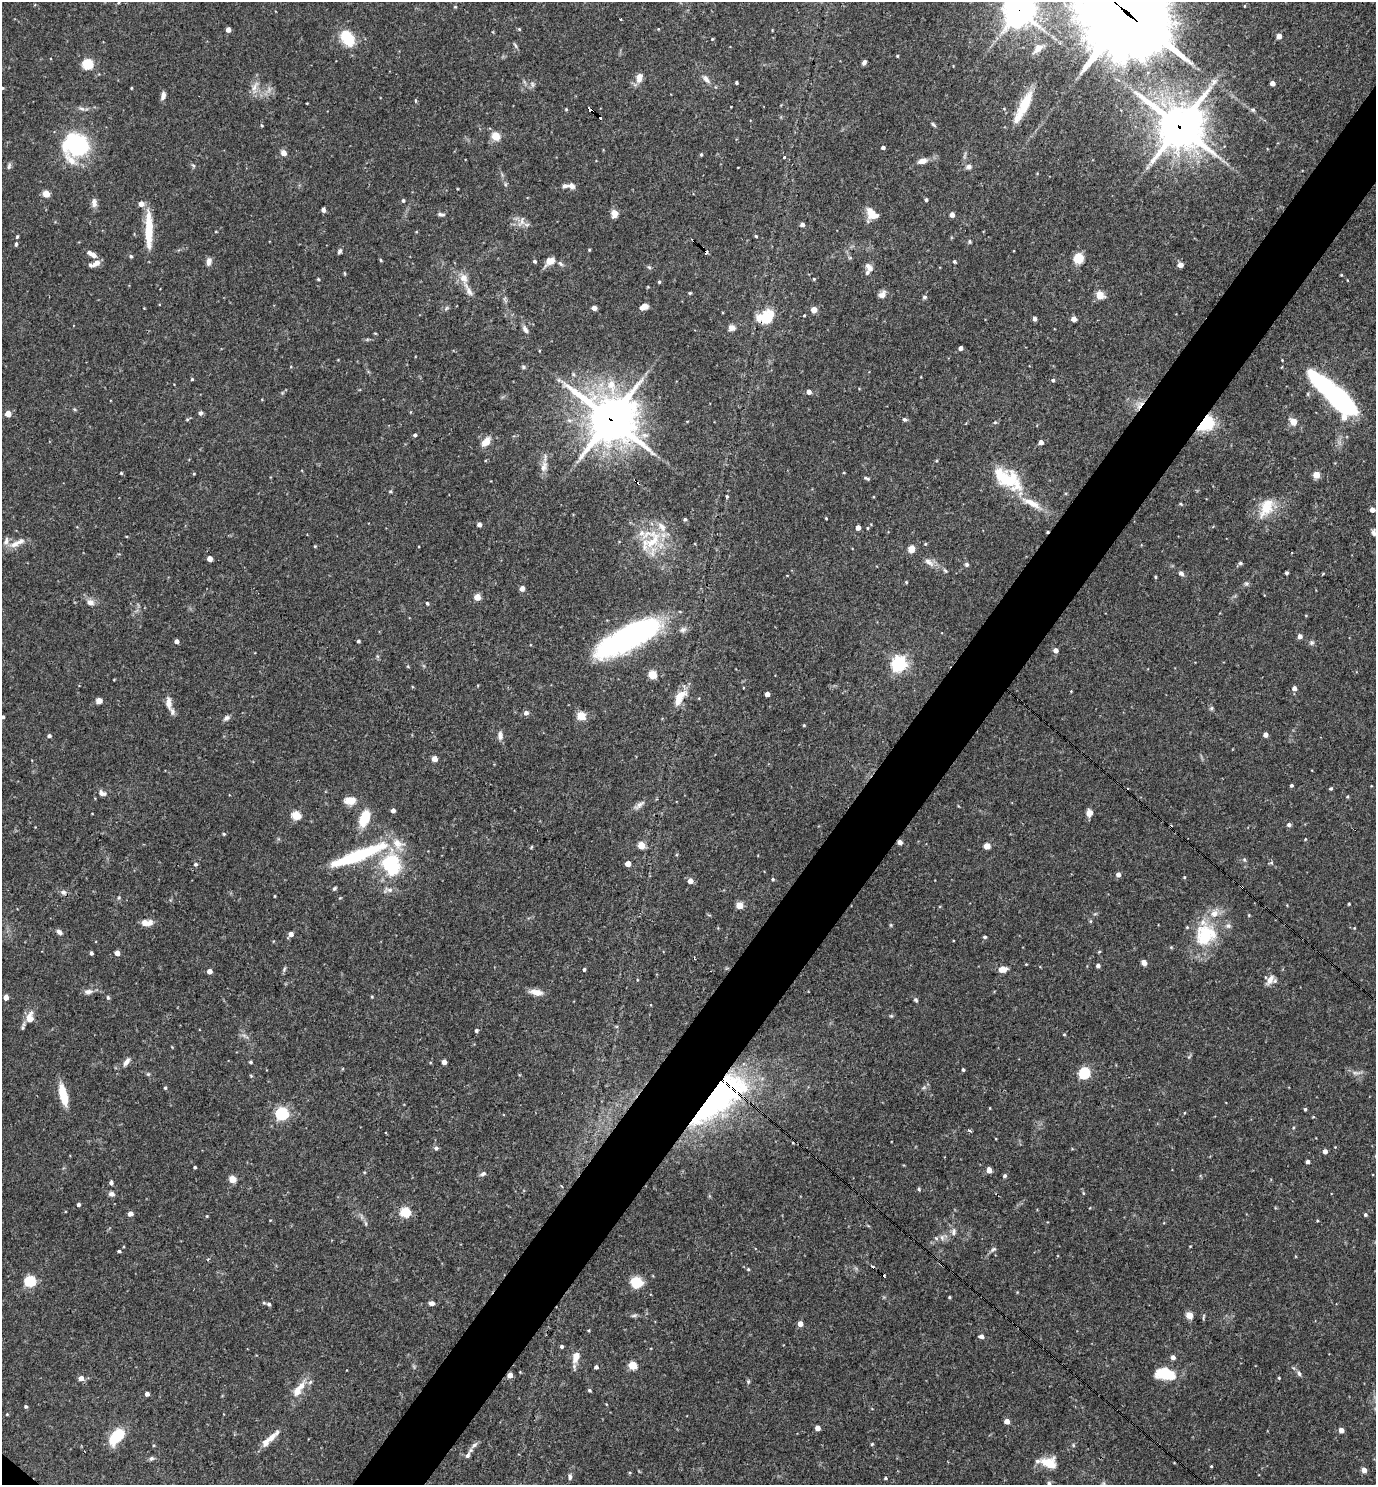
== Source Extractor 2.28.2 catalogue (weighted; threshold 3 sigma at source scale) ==
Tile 10 of 4 x 4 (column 2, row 3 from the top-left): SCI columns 1523-2896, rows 1484-2966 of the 5936 x 5931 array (HDU 1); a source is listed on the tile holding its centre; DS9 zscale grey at full resolution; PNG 1378 x 1487 px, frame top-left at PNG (2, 2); no overlay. Shown black and unused: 5% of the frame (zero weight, under 3 of 4 exposures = <1% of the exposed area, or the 3 px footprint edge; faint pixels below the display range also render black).
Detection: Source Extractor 2.28.2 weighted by HDU 2 'WHT'; one run over the whole footprint, this tile lists its part. Background 0.0709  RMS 0.0035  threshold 0.0156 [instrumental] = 3 sigma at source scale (4.5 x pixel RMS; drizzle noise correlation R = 1.50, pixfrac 1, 0.05/0.05 arcsec/px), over >= 5 px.
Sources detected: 350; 2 inside a brighter object's white glare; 5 cosmic-ray / hot-pixel residue — not listed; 20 inside a brighter listed object's ellipse — not listed separately; the other 323 listed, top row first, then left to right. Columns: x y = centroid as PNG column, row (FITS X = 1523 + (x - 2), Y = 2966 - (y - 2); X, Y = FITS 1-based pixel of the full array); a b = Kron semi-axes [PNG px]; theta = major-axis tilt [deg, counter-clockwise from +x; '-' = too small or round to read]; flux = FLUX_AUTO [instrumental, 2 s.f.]
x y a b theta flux
455 7 4 4 - 0.34
1019 11 10 10 - 590
1127 12 41 26 -43 5500
621 19 3 2 - 0.38
519 29 5 3 - 0.35
658 29 3 3 - 0.25
228 30 4 4 - 2.3
1279 36 4 4 - 2.8
348 38 19 12 -55 11
712 39 4 3 - 0.33
515 45 9 3 -60 0.6
1038 48 15 8 44 2.8
897 56 3 3 - 0.31
864 62 5 4 - 1.1
87 64 5 5 - 27
639 78 13 8 74 2.5
706 79 12 6 -57 1.6
736 83 3 3 - 0.53
1272 83 4 4 - 2.3
532 84 7 5 -61 0.76
255 86 18 5 62 2.1
2 88 4 4 - 0.5
131 88 3 3 - 0.3
163 96 8 5 76 1.5
415 101 6 3 -71 0.34
1023 106 42 10 63 9.8
82 108 8 3 -19 0.75
566 109 4 4 - 0.33
590 109 7 3 -33 3.2
1253 110 6 5 - 0.55
933 125 8 4 -42 0.57
262 126 4 3 - 0.33
1179 126 18 17 - 840
495 136 5 5 - 14
76 145 16 14 -14 53
883 147 4 3 - 1.1
284 153 5 5 - 2.6
701 155 4 3 - 0.46
784 157 3 2 - 0.33
72 161 20 8 -39 3.9
922 161 10 6 17 2.5
193 165 6 3 -19 0.46
9 166 8 5 80 0.72
969 166 8 6 14 1.3
571 186 8 6 -31 1.6
46 194 5 4 - 7.4
403 200 5 4 - 0.59
926 200 4 3 - 0.64
94 203 13 7 -84 1.7
323 210 4 4 - 1.3
441 214 11 4 -8 0.85
614 214 9 7 87 2.5
872 214 15 10 -44 4.4
952 215 4 4 - 2.2
522 221 16 7 71 2.1
802 224 4 4 - 1.3
148 233 37 11 -88 9.7
756 236 3 3 - 0.44
17 237 5 3 - 0.46
693 240 4 2 - 1.1
969 242 6 4 -90 0.48
16 244 5 3 - 0.59
589 250 4 3 - 0.37
340 251 7 5 57 0.69
706 252 4 3 - 3.5
92 254 13 5 -30 2.3
131 256 5 4 - 0.51
1078 258 8 7 - 8.5
381 260 5 3 - 0.35
209 261 9 6 83 1.7
534 261 4 4 - 0.74
550 261 12 8 32 3.1
954 261 4 3 - 0.62
96 263 11 6 29 2.1
560 264 9 5 -45 0.87
1180 265 4 4 - 3.2
649 267 6 4 -44 0.51
869 267 11 7 -54 2.1
344 273 5 3 - 0.33
1341 275 4 3 - 0.26
463 278 12 10 -54 3
318 279 4 3 - 0.37
814 279 4 3 - 0.36
659 282 4 3 - 0.5
469 291 19 6 -63 2.2
690 293 5 4 - 0.36
882 294 10 7 42 1.6
1100 295 5 5 - 11
924 297 5 5 - 0.76
644 307 8 5 20 2.8
594 308 4 4 - 2.6
814 310 4 4 - 4.5
804 315 4 3 - 0.3
766 318 17 14 15 11
1034 319 5 4 - 0.98
1074 319 4 4 - 2.7
732 328 9 8 - 1.6
525 330 10 6 -62 1.3
960 348 4 4 - 1.5
523 367 6 4 -48 0.53
192 379 3 3 - 0.4
559 380 6 4 -71 0.6
1053 380 4 4 - 0.6
611 385 24 11 -80 6.4
809 392 4 4 - 2.1
1336 396 51 12 -43 92
201 413 6 5 - 0.72
8 414 4 4 - 4.6
187 419 5 4 - 0.4
610 419 18 16 -30 1100
904 419 6 5 - 0.74
1293 421 7 5 -58 4.2
995 422 5 4 - 0.44
1207 424 21 15 41 11
415 435 4 4 - 0.78
486 442 13 8 48 3.4
1041 442 4 4 - 2.2
544 467 17 8 79 2.8
121 473 3 3 - 0.39
194 474 4 3 - 0.3
1316 475 4 4 - 7.4
867 478 7 3 -21 0.62
1006 478 35 19 -31 17
637 482 7 3 -40 6.8
390 491 5 4 - 0.39
727 496 4 4 - 0.39
1031 503 32 9 -26 6.2
1181 504 5 3 - 0.35
1267 509 32 13 47 7.4
1372 510 4 4 - 2.3
826 518 3 2 - 0.3
685 519 4 4 - 0.53
479 524 4 4 - 1.6
858 528 4 4 - 2.3
867 528 4 3 - 0.29
1374 532 9 8 - 1.5
653 541 34 19 66 14
15 544 14 8 22 2.7
925 544 4 4 - 0.39
315 546 5 3 - 0.31
911 549 7 6 - 2.9
210 559 4 4 - 3.2
929 562 15 7 -37 2.2
1240 563 5 4 - 0.67
967 564 5 5 - 0.69
945 571 7 4 -53 0.54
1286 573 3 3 - 0.54
1181 574 8 5 -26 0.92
1155 577 4 3 - 0.44
906 582 4 4 - 0.34
1246 584 7 6 - 0.72
522 588 4 4 - 2.2
477 597 4 4 - 6.6
90 602 9 8 - 2
427 603 4 4 - 0.57
683 630 9 6 11 1.1
631 636 63 19 27 97
1300 636 4 4 - 1.7
177 641 4 4 - 1.6
358 641 3 3 - 0.57
1312 643 6 6 - 0.77
1055 650 4 4 - 2
899 664 6 6 - 110
652 675 5 5 - 15
1294 688 4 4 - 1.8
1071 691 3 3 - 0.24
767 694 4 4 - 2.5
680 695 19 9 31 4.2
99 701 7 6 - 1.6
169 703 17 7 -85 2.5
1211 708 6 4 89 0.58
526 713 6 6 - 1.2
581 716 5 5 - 16
3 717 3 3 - 0.59
227 718 8 6 19 1.1
804 725 4 4 - 0.34
500 735 12 7 -85 1.5
1265 735 4 4 - 2
49 736 5 4 - 0.83
434 759 4 4 - 2.9
1291 785 4 3 - 0.62
1331 789 4 3 - 0.45
102 793 11 7 -33 1.3
349 800 12 10 34 3.1
639 805 18 6 39 1.7
393 810 4 4 - 1.7
1089 813 7 6 - 2.4
296 815 5 5 - 17
364 818 19 10 69 8.4
1289 825 5 4 - 1
224 834 5 4 - 0.42
1305 839 4 3 - 0.29
900 842 4 4 - 1.7
641 845 5 4 - 8.5
987 846 4 4 - 6
531 847 5 3 - 0.31
357 856 64 12 21 29
1244 860 6 5 - 0.57
1271 863 6 4 1 0.46
196 864 5 4 - 0.75
628 864 4 4 - 3.7
391 865 21 16 -76 25
1118 874 4 4 - 1.8
1184 877 4 4 - 0.35
773 879 5 4 - 0.47
690 881 4 4 - 2.8
1242 887 3 3 - 0.41
334 888 6 3 45 0.51
389 890 13 6 -17 1.5
63 892 8 6 -9 1.1
275 896 4 2 - 0.26
1349 904 3 2 - 0.33
739 905 5 4 - 7.3
1090 921 6 4 90 0.37
149 923 10 8 34 2
891 925 5 4 - 0.39
1354 928 4 3 - 0.27
59 932 8 5 -40 1.2
291 934 5 4 - 2
1205 935 33 30 41 19
985 937 4 4 - 0.61
1171 947 4 4 - 0.36
1099 952 4 3 - 0.35
91 953 4 3 - 0.74
117 953 4 4 - 3.3
1144 963 6 5 - 1.7
1098 966 4 4 - 1.1
284 969 7 4 72 0.55
584 969 3 3 - 0.68
1003 969 7 5 8 4
209 971 4 4 - 2.4
1270 979 13 7 62 2.6
88 992 12 6 5 1.6
536 992 16 7 -10 2.9
6 997 4 4 - 2.7
108 997 6 4 -69 0.49
372 997 4 3 - 0.32
916 1000 6 5 - 0.57
891 1016 6 4 18 0.44
30 1018 16 10 84 3.6
476 1031 4 4 - 0.7
1064 1034 4 4 - 0.32
126 1062 12 6 53 1.7
251 1062 4 3 - 0.52
444 1062 4 4 - 2.4
963 1070 4 3 - 0.56
1084 1073 6 5 - 37
1356 1073 12 4 -8 1.3
148 1074 5 5 - 0.44
251 1076 5 4 - 0.36
165 1088 4 3 - 0.5
63 1094 23 7 -77 8.5
717 1098 74 27 44 86
1305 1109 4 3 - 0.47
282 1113 6 5 - 57
969 1130 4 3 - 0.88
436 1148 5 5 - 0.95
1325 1151 4 4 - 1.8
1307 1162 4 3 - 1.1
195 1167 3 3 - 0.52
989 1170 4 4 - 3.1
483 1174 8 5 29 0.89
1005 1176 4 4 - 0.69
232 1179 5 4 - 8
111 1183 4 4 - 0.89
561 1186 3 2 - 0.45
919 1189 5 3 - 0.46
1083 1193 5 3 - 0.33
111 1194 7 5 -11 1.2
78 1204 4 4 - 0.84
405 1212 5 5 - 26
130 1213 4 4 - 2
1365 1215 4 4 - 0.63
366 1224 6 4 -72 0.51
954 1232 10 6 83 1.3
942 1238 9 6 -74 1.3
1190 1246 3 2 - 0.23
993 1249 8 5 25 0.7
119 1251 4 3 - 0.58
208 1259 4 3 - 0.31
748 1269 4 3 - 0.39
30 1281 5 5 - 37
636 1282 12 11 - 6.9
949 1297 4 3 - 0.38
264 1303 6 4 -1 0.43
432 1303 6 5 - 1.4
269 1304 5 4 - 0.58
1189 1315 7 7 - 2.3
634 1316 8 4 9 0.67
800 1324 4 4 - 2.8
588 1330 3 3 - 0.34
981 1336 5 4 - 1.4
562 1346 4 4 - 0.64
576 1357 15 8 72 3.4
1173 1357 5 4 - 1.5
632 1365 5 5 - 14
596 1367 4 4 - 0.95
1299 1373 8 5 -63 0.81
1165 1374 21 12 -6 10
510 1375 4 4 - 2.7
81 1378 5 4 - 2.5
1279 1378 4 3 - 0.34
298 1389 28 10 55 5.3
589 1390 4 3 - 0.5
147 1394 4 4 - 1.6
26 1406 4 4 - 0.51
7 1414 4 4 - 0.29
1007 1421 4 4 - 3.2
817 1428 4 4 - 2.6
1341 1430 4 4 - 2.6
116 1436 14 7 48 20
272 1437 26 7 44 3.7
872 1444 4 4 - 0.41
474 1445 12 6 42 1.2
1073 1445 5 3 - 0.35
468 1455 11 6 67 1.2
151 1458 6 5 - 0.74
1049 1463 20 13 -14 5.8
1211 1466 3 3 - 0.31
1364 1470 4 4 - 2.9
570 1477 8 4 86 0.9
885 1478 4 3 - 0.43
1049 1484 7 6 - 0.98
Overlapping masked pixels (flux is a lower limit): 15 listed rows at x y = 1019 11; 1127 12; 590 109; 1179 126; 693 240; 706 252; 766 318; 1336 396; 610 419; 1207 424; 637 482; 900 842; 1242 887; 717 1098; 510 1375
Isophote crosses this tile's border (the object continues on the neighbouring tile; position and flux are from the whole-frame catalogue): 6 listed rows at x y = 1019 11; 1127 12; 2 88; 1374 532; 3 717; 1049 1484